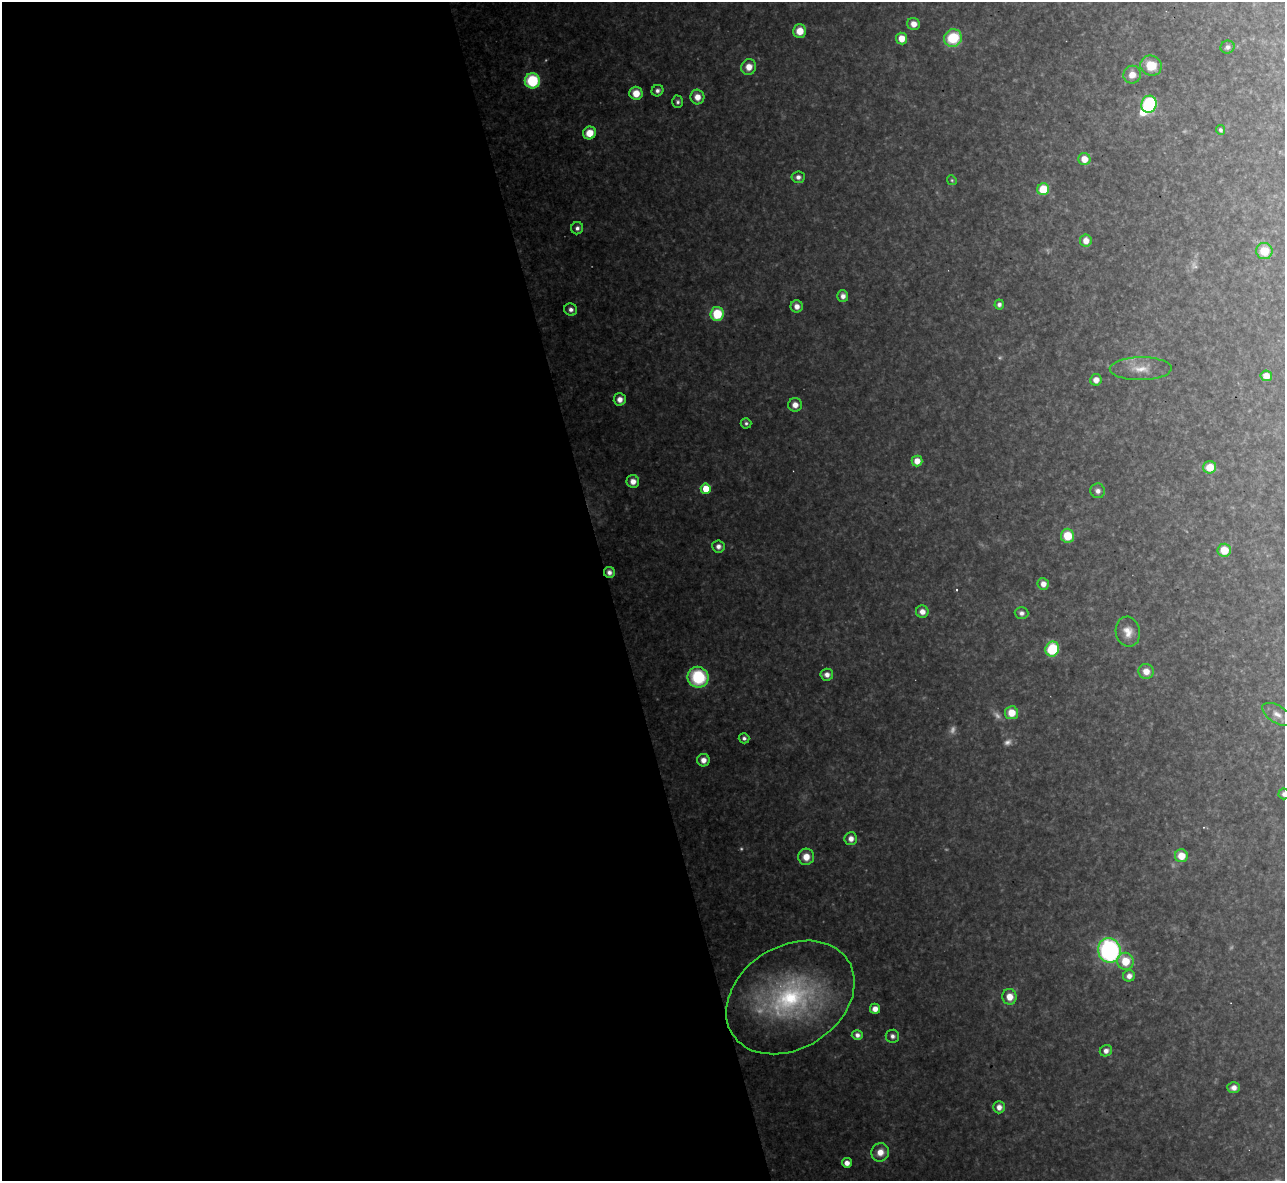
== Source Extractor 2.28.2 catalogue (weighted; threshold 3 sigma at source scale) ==
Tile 9 of 4 x 4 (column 1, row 3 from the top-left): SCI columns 1-1283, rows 1320-2498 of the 5133 x 5115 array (HDU 1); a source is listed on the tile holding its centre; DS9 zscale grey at full resolution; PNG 1287 x 1183 px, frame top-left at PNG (2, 2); each listed source drawn as its Kron ellipse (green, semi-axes under 4 px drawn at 4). Shown black and unused: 47% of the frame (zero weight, under 3 of 4 exposures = <1% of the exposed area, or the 3 px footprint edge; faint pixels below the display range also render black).
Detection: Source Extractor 2.28.2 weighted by HDU 2 'WHT'; one run over the whole footprint, this tile lists its part. Background 0.334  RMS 0.02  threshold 0.0884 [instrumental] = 3 sigma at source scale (4.5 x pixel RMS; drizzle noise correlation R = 1.50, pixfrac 1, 0.05/0.05 arcsec/px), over >= 5 px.
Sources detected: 83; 9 too faint to see at this stretch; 1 inside a brighter object's white glare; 1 cosmic-ray / hot-pixel residue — neither listed nor drawn; the other 72 listed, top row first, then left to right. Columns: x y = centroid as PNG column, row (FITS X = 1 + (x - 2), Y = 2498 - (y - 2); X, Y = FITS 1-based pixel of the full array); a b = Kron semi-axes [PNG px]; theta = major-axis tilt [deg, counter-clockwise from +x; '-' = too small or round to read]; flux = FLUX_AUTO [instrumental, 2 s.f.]
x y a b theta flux
913 24 6 6 - 19
800 31 6 6 - 33
901 38 6 5 - 28
953 38 9 8 - 97
1228 47 7 6 - 7.5
1151 65 11 10 - 48
749 67 8 7 - 23
1132 75 9 8 - 21
532 81 7 7 - 140
657 91 6 5 - 7.7
636 93 6 6 - 35
697 97 7 7 - 22
678 102 6 5 - 5.5
1149 104 8 7 - 210
1220 130 5 4 - 4.5
589 133 7 6 - 37
1084 159 6 6 - 28
798 177 7 6 - 9.8
952 180 5 4 - 2.9
1043 189 6 6 - 68
577 228 6 6 - 8
1086 241 6 5 - 21
1264 251 8 8 - 46
843 296 6 5 - 12
999 304 5 4 - 7
797 306 6 6 - 15
571 309 6 6 - 9.4
717 314 7 6 - 82
1141 369 31 11 0 37
1266 376 5 5 - 21
1096 380 6 5 - 16
620 399 6 6 - 16
795 405 7 7 - 17
746 423 5 5 - 4.7
917 461 5 5 - 24
1210 467 6 6 - 39
633 481 6 6 - 18
706 489 5 5 - 44
1098 491 7 7 - 10
1067 536 7 6 - 52
718 546 6 6 - 11
1224 550 6 6 - 39
609 572 5 5 - 10
1043 584 6 5 - 15
922 612 6 6 - 16
1021 613 7 6 - 9.3
1128 632 15 12 -78 24
1052 649 7 7 - 100
1146 671 8 7 - 22
827 675 6 6 - 12
698 677 10 10 - 140
1011 713 6 6 - 36
1277 714 17 8 -32 16
744 738 5 5 - 6.2
703 760 6 6 - 16
1284 794 5 5 - 8.7
851 839 6 6 - 14
1181 856 6 6 - 35
806 857 8 8 - 26
1109 950 12 11 - 400
1125 961 8 8 - 47
1129 976 6 5 - 13
790 997 69 51 33 430
1009 997 8 7 - 26
875 1009 5 5 - 16
857 1035 5 5 - 9
892 1036 7 6 - 8.2
1106 1051 6 5 - 11
1234 1088 6 5 - 13
999 1107 6 6 - 14
880 1152 9 8 - 25
847 1163 5 5 - 14
Overlapping masked pixels (flux is a lower limit): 1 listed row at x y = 609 572
Isophote crosses this tile's border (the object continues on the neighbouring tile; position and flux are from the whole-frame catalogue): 1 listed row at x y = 1284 794